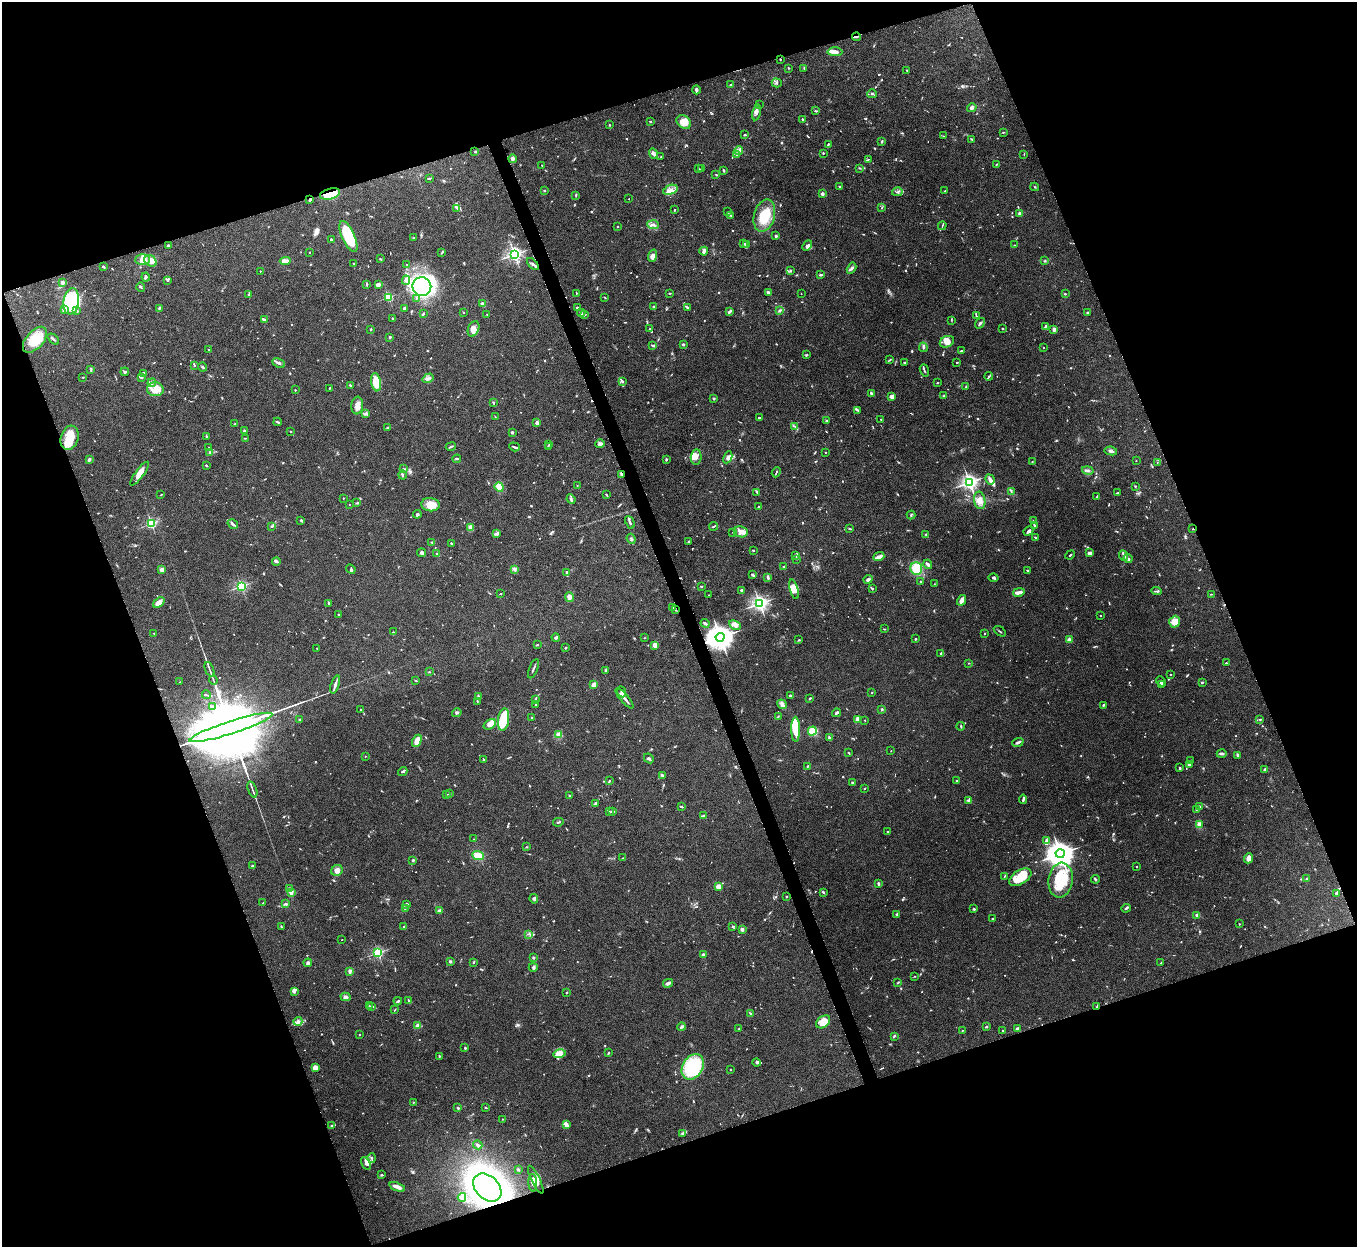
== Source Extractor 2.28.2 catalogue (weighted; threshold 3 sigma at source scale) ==
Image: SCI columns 2-5420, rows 151-5130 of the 5424 x 5404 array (HDU 1 of 3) = the unmasked area's bounding box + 8 px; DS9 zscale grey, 4 x 4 block average (1 PNG px = mean of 4 x 4 image px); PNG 1359 x 1249 px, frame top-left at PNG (2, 2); each listed source drawn as its Kron ellipse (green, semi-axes under 4 px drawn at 4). Shown black and unused: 40% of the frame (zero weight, under 5 of 10 exposures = <1% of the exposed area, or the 3 px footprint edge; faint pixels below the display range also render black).
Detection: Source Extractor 2.28.2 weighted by HDU 2 'WHT'. Background 0.161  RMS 0.0059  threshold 0.0241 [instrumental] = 3 sigma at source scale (4.09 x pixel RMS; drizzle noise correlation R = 1.36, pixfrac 0.8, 0.05/0.05 arcsec/px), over >= 5 px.
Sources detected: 1153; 21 too faint to see at this stretch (4 x 4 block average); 3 inside a brighter object's white glare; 10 cosmic-ray / hot-pixel residue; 1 long thin detection or spike segment (spike, bleed or trail) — neither listed nor drawn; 46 coinciding with a brighter row at this scale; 69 inside a brighter listed object's ellipse — not listed separately; of the other 1003, all 500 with FLUX_AUTO >= 1.99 (the completeness limit of this list) listed and drawn (503 fainter detections not listed), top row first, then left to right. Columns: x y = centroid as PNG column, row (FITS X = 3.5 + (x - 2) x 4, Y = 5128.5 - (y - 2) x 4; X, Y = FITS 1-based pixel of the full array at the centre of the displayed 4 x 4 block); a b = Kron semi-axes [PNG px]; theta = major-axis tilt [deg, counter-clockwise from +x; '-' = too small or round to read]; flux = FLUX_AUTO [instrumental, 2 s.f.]
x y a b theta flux
856 37 4 2 - 4.5
835 52 7 4 -2 20
780 59 2 2 - 2.1
788 68 2 2 - 2.2
804 68 3 2 - 2.7
907 70 3 2 - 2.5
777 83 5 2 - 4.1
731 85 3 2 - 3
696 90 4 3 - 8.5
872 94 5 2 - 5.4
759 105 2 2 - 2.8
972 108 5 4 - 9.3
816 111 4 2 - 2.8
757 112 8 3 77 9.2
803 120 3 2 - 4.9
650 121 2 2 - 4.1
684 122 8 6 -39 34
609 125 2 2 - 3.5
1003 132 2 2 - 2.2
745 135 2 2 - 3
943 136 2 2 - 2.2
972 139 3 2 - 3
882 141 4 2 - 3.7
828 144 3 2 - 5
739 150 4 2 - 11
475 152 3 2 - 2.5
653 153 5 2 - 6.3
823 153 2 2 - 3
1024 154 2 2 - 2.4
736 155 3 2 - 4.2
661 157 2 2 - 6.5
512 159 4 4 - 11
868 159 3 2 - 2.3
996 164 3 2 - 2.5
542 165 2 2 - 6.5
702 168 3 2 - 4.3
860 168 3 2 - 2.6
698 169 2 2 - 3.3
723 170 3 2 - 4.6
716 174 3 2 - 2.4
430 178 2 2 - 2.7
839 187 2 2 - 2.6
1035 187 4 2 - 2
670 190 7 4 22 18
544 191 2 2 - 3.5
945 191 3 2 - 2.2
897 192 5 2 - 5.8
330 194 10 5 13 84
822 194 2 2 - 45
576 195 3 2 - 3.4
629 199 2 2 - 2.4
310 200 3 2 - 6.7
457 208 3 2 - 3.8
882 208 2 2 - 2.1
675 210 2 2 - 2.9
727 212 3 2 - 2
1020 213 2 2 - 63
731 216 2 2 - 2
764 216 16 10 74 93
653 225 6 3 -4 9.4
942 226 4 2 - 2.9
618 227 2 2 - 2.4
348 236 17 6 -65 180
776 236 2 2 - 8.9
414 237 2 2 - 2.5
332 240 3 2 - 3.9
744 244 3 2 - 2.8
168 245 3 2 - 4
746 245 2 2 - 3.5
807 245 6 3 45 9.9
1015 245 4 2 - 2.1
704 251 4 2 - 13
442 252 4 2 - 3.4
309 253 2 2 - 3.1
514 254 2 2 - 1100
653 256 6 4 72 19
143 259 7 5 3 33
380 259 2 2 - 3.4
150 261 7 5 -38 22
285 261 5 3 - 29
1045 261 3 2 - 3.2
354 264 2 2 - 2.1
407 264 2 2 - 2.1
533 264 7 3 -46 7.6
103 266 3 2 - 4.4
852 268 6 2 59 6.2
791 270 3 2 - 3.5
260 271 2 2 - 4.8
820 275 4 2 - 4.1
146 277 4 2 - 6.1
168 280 2 2 - 3.2
406 280 4 3 - 8.5
63 282 2 2 - 47
366 284 4 2 - 3.8
378 284 3 2 - 15
422 286 9 9 - 660
141 287 4 3 - 4.4
576 293 2 2 - 3.7
670 293 2 2 - 2.1
768 293 3 2 - 9.9
801 294 2 2 - 2.4
1065 294 2 2 - 3.3
248 295 4 2 - 2.6
388 297 2 2 - 300
605 297 2 2 - 3.1
416 298 3 2 - 2.2
71 301 13 8 81 410
483 304 2 2 - 66
654 307 4 2 - 3.9
687 307 4 2 - 3.6
405 308 3 2 - 9.8
577 308 2 2 - 19
159 309 3 2 - 2.7
64 310 3 3 - 11
780 310 3 2 - 5.8
77 311 2 2 - 3.2
730 311 3 2 - 11
463 312 2 2 - 5.1
423 313 4 2 - 2.6
581 313 4 2 - 10
1088 313 3 2 - 3.5
487 315 4 2 - 2
585 315 3 2 - 2.2
976 316 4 2 - 4.4
392 318 2 2 - 2.3
264 320 3 2 - 21
951 320 4 2 - 2.1
980 323 6 2 52 6.2
1045 326 3 2 - 4.2
1002 328 2 2 - 11
371 329 2 2 - 5.6
474 329 8 5 68 17
650 329 2 2 - 2.1
1054 330 3 3 - 5.5
390 337 2 2 - 17
53 339 6 2 -42 5.8
35 340 15 8 48 78
947 342 7 5 24 25
683 344 2 2 - 19
653 345 4 2 - 4.5
923 347 5 2 - 4.9
1043 347 2 2 - 4.3
208 349 2 2 - 2.4
961 351 3 2 - 3.2
807 355 3 2 - 2.6
889 360 4 2 - 3
957 362 2 2 - 2.7
279 363 7 2 -26 8.5
904 363 3 2 - 3.3
194 365 2 2 - 2.8
203 367 4 2 - 4
91 369 3 2 - 3
924 370 6 2 -70 4.1
125 372 4 3 - 6.7
144 373 3 2 - 6.2
989 376 4 2 - 4.2
83 377 2 2 - 2.3
141 377 3 2 - 7.2
428 378 6 2 32 7.6
622 381 2 2 - 2.4
376 382 9 5 -82 64
152 383 4 2 - 7.3
937 383 2 2 - 2.8
350 385 3 2 - 5.5
966 387 3 2 - 3.1
329 388 3 2 - 2
155 389 8 7 - 29
295 390 2 2 - 6.9
872 393 3 2 - 3.7
944 395 2 2 - 2.1
891 396 2 2 - 83
714 398 2 2 - 19
493 403 3 2 - 3.8
357 406 9 6 83 21
857 410 3 2 - 3.6
365 414 2 2 - 2.3
495 417 2 2 - 2.7
759 418 3 2 - 3
881 419 2 2 - 2
826 421 3 2 - 3.8
278 422 4 2 - 3.8
537 423 4 3 - 10
235 424 2 2 - 2.4
794 426 4 2 - 4
387 427 2 2 - 3.5
244 431 2 2 - 24
291 431 2 2 - 3.4
512 432 2 2 - 6.9
207 436 3 2 - 2.6
70 438 12 8 73 70
245 438 3 2 - 2.8
600 444 5 4 - 8.6
549 445 3 2 - 2.4
451 447 5 2 - 5.3
514 447 5 2 - 5.8
548 447 2 2 - 2.1
209 448 2 2 - 4.5
1111 451 6 3 -10 7.9
826 452 2 2 - 6.6
210 453 3 2 - 8.9
696 457 7 5 84 14
728 457 6 3 63 9
89 459 4 2 - 6.6
457 459 4 2 - 4.5
666 459 2 2 - 6.2
1136 461 2 2 - 3.4
1032 462 2 2 - 3.1
1157 462 2 2 - 2.6
206 466 2 2 - 3.1
403 469 3 2 - 3
1088 470 6 2 -12 6.2
776 472 5 2 - 3.4
140 474 14 4 53 28
402 475 4 2 - 4.9
621 475 2 2 - 2.8
990 479 5 4 - 11
969 482 2 2 - 1400
577 485 2 2 - 4.8
1135 486 3 2 - 2.9
499 487 5 4 - 33
1011 491 3 2 - 3.2
757 492 4 2 - 3.3
1117 493 3 2 - 5
161 495 3 2 - 2.1
606 495 3 2 - 2.9
1097 496 3 2 - 2.6
343 498 2 2 - 5.1
571 499 5 2 - 5.5
980 500 9 5 -79 21
357 503 4 2 - 2.7
349 504 2 2 - 3.2
430 505 9 6 -8 47
759 507 2 2 - 11
417 514 4 3 - 6.3
911 515 4 2 - 3.6
301 520 4 2 - 2.6
1033 521 3 2 - 2.6
630 522 7 2 -65 6.3
151 523 2 2 - 440
233 524 5 2 - 6.8
1034 525 3 2 - 4.6
272 526 3 2 - 4.4
713 526 4 2 - 3.5
471 527 2 2 - 3.4
850 529 3 2 - 2.4
1193 529 2 2 - 2
1028 531 5 3 - 10
733 532 2 2 - 6.5
741 532 7 5 -8 23
496 534 4 2 - 4.9
925 534 3 2 - 2.5
1036 537 2 2 - 2.6
631 539 5 3 - 5.4
432 542 2 2 - 3.1
688 542 3 2 - 3.7
451 543 2 2 - 4.5
753 550 2 2 - 4.4
422 553 4 3 - 7.7
1090 553 4 3 - 10
437 554 2 2 - 7.6
1070 555 5 2 - 2.9
796 556 3 2 - 2.3
1124 556 5 2 - 5.5
879 557 5 3 - 20
797 559 2 2 - 2
1128 559 4 3 - 6.5
276 561 4 3 - 5.5
928 564 5 2 - 13
783 567 2 2 - 2.7
916 568 6 6 - 80
351 569 5 3 - 4.3
514 569 3 3 - 4.7
162 570 2 2 - 71
1028 571 2 2 - 2.4
567 572 3 2 - 2.9
753 575 4 2 - 4.9
768 578 4 2 - 3.8
994 578 5 2 - 5.7
868 579 4 3 - 8.4
921 581 2 2 - 2.9
934 584 2 2 - 2
241 586 2 2 - 520
701 586 3 2 - 3.5
872 588 3 2 - 3.4
794 589 10 3 -74 22
741 590 2 2 - 11
1156 591 5 2 - 4.4
1019 592 6 2 13 18
500 594 2 2 - 2.4
1211 594 3 2 - 2.2
708 595 2 2 - 2.1
569 597 5 4 - 16
962 600 5 2 - 32
159 603 6 3 39 25
329 603 4 2 - 3.7
759 603 2 2 - 1400
672 607 4 2 - 2.7
675 610 3 2 - 3.2
338 614 2 2 - 7.1
1100 616 2 2 - 4.1
1175 622 6 5 - 44
705 623 4 2 - 5.5
735 625 6 4 -28 21
884 629 3 2 - 2.6
1000 631 7 2 -33 3.9
393 632 2 2 - 2.8
154 633 2 2 - 5.6
985 634 2 2 - 2.5
720 637 4 4 - 5300
556 638 4 3 - 6
645 638 2 2 - 2.5
916 639 2 2 - 4.6
1069 639 3 3 - 6.6
799 640 3 2 - 2.9
537 645 3 2 - 2.5
655 645 2 2 - 32
316 648 2 2 - 3.4
566 648 2 2 - 5
941 653 3 2 - 2.8
969 663 2 2 - 2
1226 663 2 2 - 11
209 669 8 2 -67 5.7
533 669 10 2 68 6.1
606 671 3 3 - 5
429 672 2 2 - 2.6
1170 674 2 2 - 2.1
213 680 4 2 - 2.9
416 680 3 2 - 2.2
1161 681 5 2 - 9
180 682 2 2 - 3.6
1202 682 3 2 - 2.7
335 684 9 2 71 14
593 685 2 2 - 36
1161 685 4 2 - 3.1
622 692 6 3 -67 9.1
872 693 2 2 - 6.5
206 695 4 2 - 3
790 696 2 2 - 30
478 697 3 2 - 4.4
624 698 13 2 -50 13
810 698 2 2 - 5.3
535 699 3 2 - 2.5
477 702 4 2 - 2.3
536 704 2 2 - 2.8
782 704 5 4 - 10
1103 705 3 2 - 4.4
212 707 2 2 - 2.4
361 709 2 2 - 2.5
882 709 3 2 - 3.3
457 713 5 2 - 5.4
837 713 4 2 - 5.2
778 716 3 2 - 2.4
532 718 2 2 - 4
857 719 3 2 - 14
1260 719 3 2 - 2.5
300 720 2 2 - 6.2
503 720 11 5 83 68
865 720 2 2 - 2.1
490 724 7 4 34 33
961 726 4 2 - 2.7
231 727 44 6 18 160000
796 729 12 3 -89 98
812 731 4 3 - 140
558 735 4 3 - 8.8
829 738 3 2 - 3.8
417 741 6 3 62 37
1018 742 6 2 21 10
891 751 2 2 - 3.4
849 753 3 2 - 2.6
1222 754 5 3 - 5.7
1238 755 4 3 - 5.6
365 756 2 2 - 3.9
649 758 5 2 - 6
483 759 3 2 - 2.5
1191 761 3 2 - 2.3
1189 765 3 2 - 4.9
807 766 3 2 - 2.6
1180 768 3 2 - 4.5
1265 769 4 2 - 7.5
403 771 5 2 - 5.3
662 775 4 3 - 5.2
609 781 3 2 - 2.9
956 781 2 2 - 2.8
852 783 2 2 - 22
865 788 2 2 - 2.3
252 790 8 2 -69 6.9
446 794 3 2 - 2
449 794 3 2 - 2.3
570 796 3 2 - 2.3
1023 799 4 2 - 7
969 800 3 2 - 9.4
595 803 3 2 - 3.5
1199 806 2 2 - 21
681 807 4 2 - 4.5
1196 809 3 2 - 4.1
613 811 4 2 - 4.8
609 812 4 2 - 3.2
703 815 2 2 - 2.3
558 822 5 2 - 4.4
1199 825 4 3 - 14
888 832 2 2 - 2.3
474 839 2 2 - 2.5
1046 841 3 3 - 9.2
526 847 3 2 - 2.1
1060 854 4 4 - 5200
478 855 6 4 -22 36
623 858 3 2 - 2.4
1249 858 5 3 - 26
413 860 2 2 - 16
252 866 2 2 - 11
1137 866 2 2 - 6.1
337 870 6 5 - 18
1004 876 3 2 - 2.6
1020 877 12 7 33 78
1095 879 4 2 - 4.3
1307 879 3 2 - 6.8
1061 880 17 12 83 150
878 884 3 2 - 6.9
718 887 2 2 - 110
289 889 2 2 - 7.2
291 892 2 2 - 68
823 892 3 2 - 3.5
1336 893 2 2 - 6.6
786 896 2 2 - 2.5
534 899 5 3 - 5.5
263 903 2 2 - 4.7
286 904 3 2 - 4.9
407 904 3 2 - 7.7
1126 908 4 2 - 3.7
405 909 3 2 - 2.2
974 909 2 2 - 14
439 910 3 2 - 7.7
897 914 3 2 - 4.4
1197 915 2 2 - 50
992 918 2 2 - 3.8
1239 924 2 2 - 2.4
281 927 2 2 - 2.9
404 927 2 2 - 4.1
733 927 4 2 - 2.6
742 929 2 2 - 58
528 934 2 2 - 2.5
342 940 2 2 - 2.6
378 953 2 2 - 500
703 955 2 2 - 31
533 958 2 2 - 25
450 961 3 3 - 4.2
474 962 3 2 - 3.8
308 963 4 3 - 6.5
1161 963 2 2 - 2.4
533 967 4 4 - 7
350 972 3 3 - 6.2
915 976 2 2 - 2
898 982 3 2 - 3.3
668 983 5 3 - 9.3
294 991 4 2 - 9
567 992 2 2 - 3.4
345 997 5 3 - 8.3
398 1001 4 2 - 7
408 1001 3 2 - 2.5
369 1006 3 2 - 2.5
372 1006 2 2 - 3.5
1097 1006 3 2 - 2.6
395 1010 3 2 - 2.5
750 1013 4 2 - 3.4
298 1021 4 4 - 10
823 1022 8 5 39 41
417 1026 3 2 - 9
986 1026 3 2 - 3.5
681 1027 4 3 - 6.2
739 1029 2 2 - 2
1017 1029 2 2 - 37
962 1030 2 2 - 2.2
1002 1031 2 2 - 3.7
359 1035 2 2 - 5.7
894 1036 3 2 - 5.1
465 1048 2 2 - 4
608 1053 4 2 - 3
560 1054 6 3 13 13
439 1056 2 2 - 4.4
757 1063 4 2 - 4.9
693 1067 13 10 57 280
315 1068 4 3 - 22
730 1070 2 2 - 2.1
413 1102 2 2 - 2.2
485 1107 3 2 - 2.7
458 1108 4 2 - 3.4
502 1119 2 2 - 3.7
331 1125 2 2 - 3.1
566 1125 3 2 - 31
683 1133 4 2 - 4.3
478 1145 5 3 - 6.2
372 1158 4 2 - 4.2
366 1163 7 3 -57 13
518 1169 3 2 - 2.8
382 1175 3 2 - 3.8
536 1180 15 4 -64 20
533 1183 9 4 -86 15
397 1187 8 3 -21 22
487 1188 16 11 -44 1400
462 1197 4 3 - 5.7
Overlapping masked pixels (flux is a lower limit): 8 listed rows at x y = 856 37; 330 194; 310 200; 621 475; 1193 529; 720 637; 231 727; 1097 1006
Diffuse or blended objects may show on this block-average render without a row.